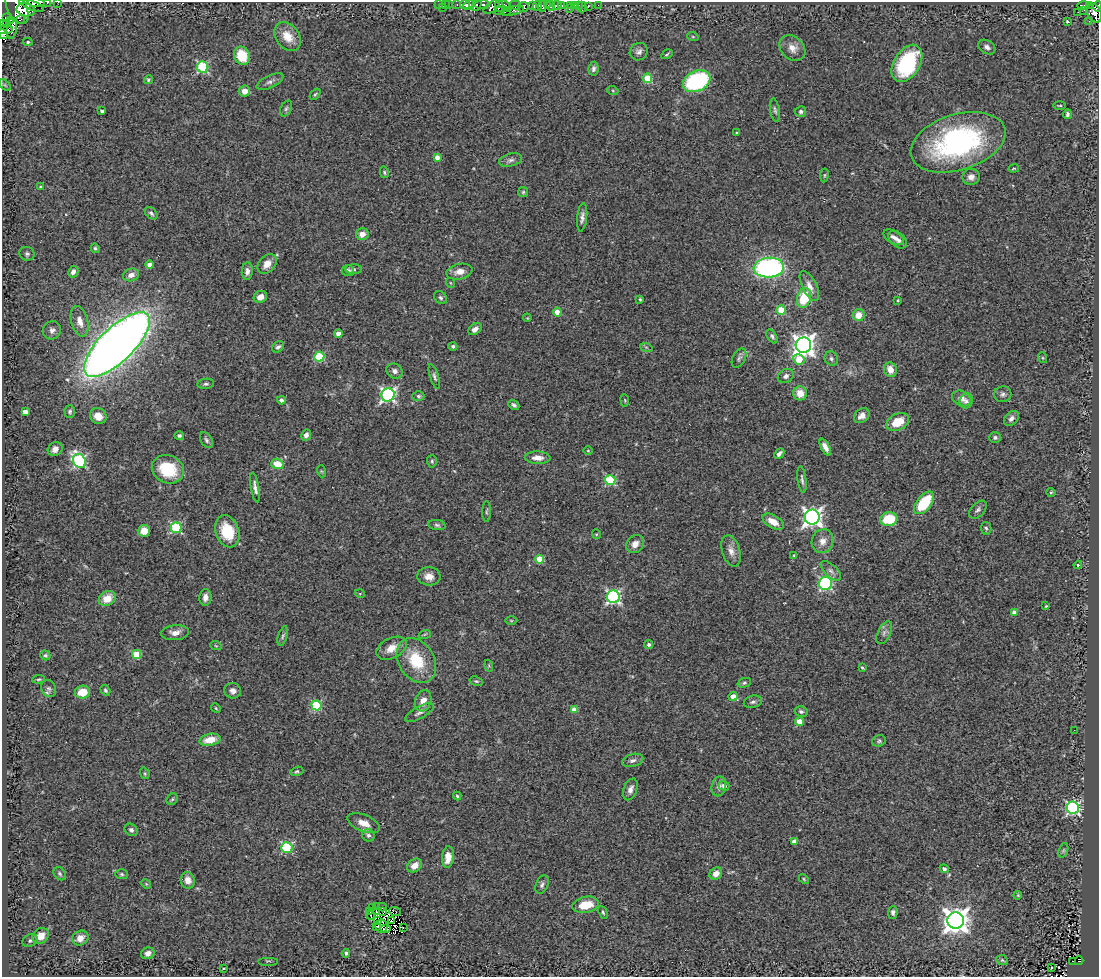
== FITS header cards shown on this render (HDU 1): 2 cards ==
NAXIS1  =                 1097
NAXIS2  =                  975

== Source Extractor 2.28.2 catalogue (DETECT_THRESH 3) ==
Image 1097 x 975 px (HDU 1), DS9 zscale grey, 1 PNG px = 1 image px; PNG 1101 x 979 px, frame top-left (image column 1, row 975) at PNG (2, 2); each listed source drawn as its Kron ellipse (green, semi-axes under 4 px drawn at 4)
Background 0.775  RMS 0.097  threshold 0.291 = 3 sigma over >= 5 px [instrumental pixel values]
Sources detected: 289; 7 with non-positive FLUX_AUTO (blend fragments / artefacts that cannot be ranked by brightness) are neither listed nor drawn; the other 282 listed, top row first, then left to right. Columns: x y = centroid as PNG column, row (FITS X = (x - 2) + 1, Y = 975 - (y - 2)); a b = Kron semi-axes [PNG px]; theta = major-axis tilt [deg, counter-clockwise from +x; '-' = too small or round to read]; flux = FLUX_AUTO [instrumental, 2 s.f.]
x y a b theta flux
58 2 2 2 - 7
36 3 8 3 -2 630
47 3 3 2 - 70
438 4 2 2 - 22
445 4 3 2 - 10
449 4 2 2 - 8.6
457 4 3 2 - 13
32 5 13 4 -21 630
465 5 5 3 - 350
469 5 6 4 26 600
477 5 6 3 56 91
482 5 7 3 3 960
515 5 6 3 1 200
548 5 3 2 - 58
557 5 4 3 - 400
562 5 4 3 - 230
575 5 3 3 - 8
598 5 2 2 - 5
499 6 5 3 - 140
505 6 8 3 -38 170
532 6 4 4 - 750
537 6 5 4 - 490
542 6 5 2 - 46
551 6 5 3 - 110
570 6 3 2 - 29
578 6 3 2 - 180
588 6 4 2 - 18
1083 6 6 3 -1 45
1089 6 3 2 - 36
492 7 9 5 36 190
523 7 5 4 - 270
582 7 5 2 - 24
1098 7 5 2 - 120
17 8 17 9 -63 1100
443 8 4 3 - 55
569 9 2 2 - 44
26 10 9 6 -10 630
1084 10 3 2 - 6.3
498 11 3 2 - 86
513 11 11 4 15 47
506 12 4 2 - 26
1078 12 2 2 - 4.3
1094 13 10 7 -62 400
6 17 3 2 - 98
21 19 4 2 - 70
10 20 3 2 - 520
1067 21 3 3 - 14
1089 21 3 3 - 12
2 23 2 2 - 90
6 24 3 2 - 22
12 28 10 5 84 170
5 30 7 3 10 380
3 34 6 3 -53 230
288 36 16 11 -50 110
693 37 6 3 -19 7.4
28 42 4 4 - 6.2
987 47 9 6 -32 24
792 48 14 11 -43 60
639 52 9 8 - 29
667 54 6 4 31 9.6
242 56 9 7 -67 180
907 63 20 13 58 540
203 67 6 5 - 610
593 69 7 5 82 19
647 78 4 4 - 230
148 80 4 4 - 9.5
696 81 14 10 25 710
270 82 14 6 25 25
5 85 7 4 -45 9
244 91 6 5 - 41
613 91 5 3 - 7.5
315 94 6 3 51 9.2
1060 106 6 3 0 7.4
286 109 8 5 62 16
775 110 12 5 -80 16
102 111 3 3 - 16
801 112 5 5 - 13
1067 114 5 3 - 16
737 133 3 2 - 7.5
958 142 49 28 17 1300
437 157 4 4 - 39
510 160 12 6 14 24
1014 169 5 2 - 5.6
384 172 6 4 -76 9.8
824 175 7 3 82 7.4
971 177 9 8 - 34
41 187 4 3 - 6.6
523 192 5 5 - 9.8
151 213 7 5 -41 14
582 217 14 5 84 28
362 234 6 6 - 49
894 237 11 6 -31 31
897 239 11 6 -41 32
95 248 5 4 - 10
27 254 7 6 - 16
267 264 11 8 47 64
149 265 4 4 - 45
769 268 15 10 5 1500
354 269 8 5 -1 13
247 271 9 5 86 27
348 271 6 5 - 17
73 272 6 5 - 24
459 272 13 7 12 52
131 275 8 6 19 44
451 283 5 3 - 5.1
809 286 16 7 -63 57
260 297 7 6 - 52
440 298 7 5 -44 15
804 298 10 6 71 240
640 299 3 3 - 7
898 300 3 3 - 6.2
781 310 4 4 - 260
557 312 4 4 - 120
859 315 6 6 - 94
527 318 4 3 - 5
80 321 16 8 -75 60
475 329 7 5 38 29
52 330 9 9 - 31
338 334 4 4 - 56
772 336 8 4 -60 15
117 344 43 17 44 9000
803 345 8 7 - 4500
453 346 4 4 - 12
278 347 6 5 - 17
646 347 6 4 -19 8.8
319 357 5 5 - 350
739 358 10 6 63 20
831 358 7 6 - 19
1043 358 5 3 - 7.1
799 359 6 5 - 200
890 370 7 6 - 67
394 371 8 7 - 29
786 376 8 6 31 22
434 377 13 4 -73 18
206 384 8 5 6 15
800 393 7 7 - 85
1003 394 8 8 - 21
388 395 7 6 - 1500
418 396 6 4 -1 10
961 398 10 7 -27 44
281 400 4 4 - 22
625 400 6 3 -82 6.4
966 401 7 6 - 23
514 405 6 4 -40 14
25 412 4 4 - 52
70 412 6 5 - 13
98 416 8 7 - 65
862 416 8 6 41 35
1011 418 8 6 44 30
898 422 12 8 26 140
306 435 6 5 - 29
179 436 5 4 - 15
995 437 6 5 - 17
206 440 9 5 -58 16
825 447 9 4 -63 36
55 449 8 6 35 39
588 451 4 3 - 5.6
779 454 6 3 47 20
538 458 13 6 -2 49
79 461 7 6 - 1000
432 461 6 5 - 11
277 464 6 5 - 120
168 469 16 13 -23 280
321 471 6 4 -71 7.2
610 480 5 5 - 420
802 480 13 3 -82 18
255 488 15 4 -81 27
1051 492 4 4 - 7
924 503 13 7 51 270
978 510 11 6 45 21
487 512 10 3 89 12
812 517 7 7 - 2900
889 519 8 7 - 220
773 522 11 6 -30 80
437 525 8 5 -9 15
176 528 5 5 - 610
986 528 6 5 - 13
144 531 6 6 - 85
227 531 16 11 -71 230
596 534 5 4 - 6.8
823 541 12 10 70 58
635 544 10 8 45 49
731 551 16 9 -73 50
794 555 4 3 - 6.4
539 559 4 4 - 190
1078 565 4 4 - 6.6
831 571 12 6 -44 27
429 576 12 9 -3 50
826 583 7 6 - 790
360 594 5 3 - 6.2
205 597 8 6 85 34
613 597 6 6 - 1400
107 599 9 7 33 95
1046 606 3 2 - 5.5
1014 613 4 4 - 51
511 621 6 4 -1 6.7
175 633 14 7 5 46
884 633 12 6 64 25
425 634 6 4 18 8.6
283 636 10 4 72 15
649 644 4 4 - 18
216 646 6 3 -19 6.1
391 648 16 10 28 85
137 654 4 4 - 220
45 655 5 4 - 11
416 660 24 18 -57 260
489 666 6 3 -73 6.6
862 668 3 2 - 8.3
39 679 6 4 7 9.1
476 681 7 4 -17 10
744 683 7 4 18 11
49 688 9 7 -66 19
105 690 6 4 -57 11
233 691 8 7 - 29
82 692 7 6 - 120
733 696 4 4 - 73
423 701 11 8 73 59
753 702 9 6 15 19
316 705 5 5 - 490
216 708 5 4 - 7.3
574 710 4 4 - 89
801 711 6 5 - 17
419 712 16 6 29 27
800 722 4 4 - 140
1074 730 2 2 - 6.4
210 740 11 6 12 95
879 741 7 5 17 12
633 760 11 6 16 25
297 771 7 4 16 10
145 773 6 4 -70 8.9
719 786 10 7 77 30
724 786 5 4 - 30
630 789 11 6 69 36
457 796 4 4 - 8.7
172 799 6 5 - 9.5
1073 808 6 6 - 1000
364 823 17 8 -22 73
131 830 7 5 -40 20
368 835 6 6 - 19
794 842 4 4 - 50
287 848 5 5 - 540
1063 850 7 4 70 10
448 857 11 6 85 81
415 866 8 6 38 57
944 869 4 4 - 20
60 874 7 5 -54 12
122 874 6 5 - 12
716 874 7 5 40 49
804 879 6 3 -46 7.1
188 880 8 7 - 57
146 884 5 4 - 8
542 885 10 6 67 21
1018 895 4 3 - 6.3
586 905 13 8 11 140
377 907 3 2 - 6.6
382 907 4 2 - 10
373 908 2 2 - 5.9
383 911 3 2 - 2.7
370 912 2 2 - 4.3
377 912 3 2 - 3.7
395 912 6 2 -20 16
603 912 7 4 -65 11
893 912 6 4 87 18
371 915 4 2 - 7.1
378 920 4 2 - 9.9
391 920 4 2 - 6.8
956 920 8 8 - 7300
377 926 3 2 - 5.9
381 926 6 6 - 0.73
403 928 2 2 - 2.4
386 929 5 3 - 0.78
41 936 9 7 36 82
80 938 8 7 - 58
30 940 8 6 30 17
148 953 7 5 20 30
346 953 4 3 - 14
1002 960 6 5 - 9.9
268 961 10 2 0 6.3
1073 961 3 2 - 7
1079 961 4 3 - 23
224 968 3 2 - 5.2
1051 968 3 3 - 22
At the frame edge (FLAGS 8, measured only in part): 7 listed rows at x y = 58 2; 36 3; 47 3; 1098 7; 2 23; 5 30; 3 34
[7 non-positive-flux detections neither listed nor drawn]